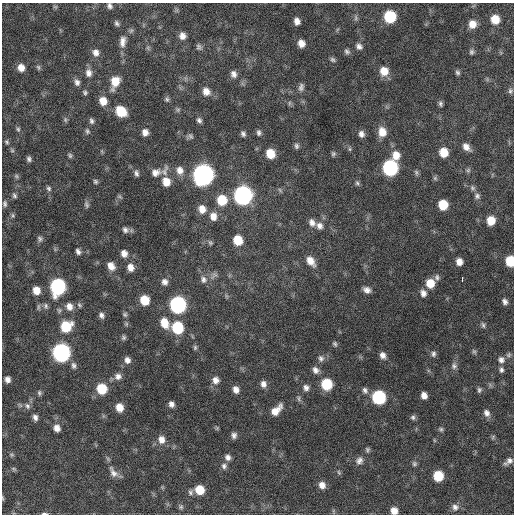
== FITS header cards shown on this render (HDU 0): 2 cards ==
NAXIS1  =                  512 / Axis length
NAXIS2  =                  512 / Axis length

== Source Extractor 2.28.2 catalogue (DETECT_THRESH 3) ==
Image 512 x 512 px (HDU 0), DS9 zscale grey, 1 PNG px = 1 image px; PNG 516 x 516 px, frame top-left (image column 1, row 512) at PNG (2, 3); no overlay
Background 341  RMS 20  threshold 58.6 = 3 sigma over >= 5 px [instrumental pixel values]
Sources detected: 185; all 185 listed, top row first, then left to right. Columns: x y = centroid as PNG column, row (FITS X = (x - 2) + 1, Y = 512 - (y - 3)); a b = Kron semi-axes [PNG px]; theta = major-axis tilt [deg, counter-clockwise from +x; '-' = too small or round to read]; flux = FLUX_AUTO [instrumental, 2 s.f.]
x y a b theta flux
110 6 7 6 - 4200
55 7 7 5 -29 1900
390 17 8 8 - 73000
356 18 9 5 -85 2900
495 19 8 7 - 23000
297 21 6 5 - 7800
117 23 8 6 -57 3300
472 24 8 8 - 14000
182 36 8 7 - 8300
123 41 16 8 85 10000
301 43 7 6 - 11000
359 46 8 6 -42 5200
199 47 7 6 - 3500
148 48 7 4 -72 2200
347 51 8 6 -48 3500
96 52 9 8 - 8000
471 52 7 6 - 3000
333 60 7 5 -43 2800
38 67 8 5 -71 2600
21 68 8 7 - 11000
384 71 9 8 - 18000
458 72 6 5 - 2900
89 73 11 8 -84 7900
234 74 9 7 -77 6400
77 82 9 6 -72 5200
115 82 12 8 71 23000
301 87 10 7 83 4700
510 91 7 6 - 3000
85 92 6 5 - 2600
206 92 10 9 - 11000
167 99 7 6 - 3100
103 101 8 8 - 16000
289 103 7 4 90 2200
440 104 7 5 -78 3100
178 110 7 5 46 2400
121 111 9 7 -45 39000
65 120 7 5 -71 2400
199 120 7 6 - 3800
91 121 8 5 -71 3500
18 129 6 5 - 2500
87 131 7 5 -66 2800
145 132 7 6 - 7900
382 132 11 9 -81 17000
259 133 8 6 -89 3800
243 134 6 5 - 3800
361 134 7 6 - 6000
190 136 8 6 11 3300
7 142 6 5 - 2300
296 146 8 6 -75 3500
466 147 10 6 -47 8700
350 149 5 5 - 2000
12 150 6 5 - 1900
444 152 8 7 - 24000
270 154 8 7 - 25000
333 154 7 6 - 2700
70 155 7 5 -57 2500
396 155 11 9 -86 16000
29 159 5 4 - 3300
390 168 9 8 - 240000
180 170 10 9 - 10000
468 170 7 5 68 2500
165 171 16 7 73 6700
416 172 8 5 -75 2900
136 173 8 5 -78 3900
156 173 12 9 19 8500
203 175 10 9 - 890000
16 176 6 5 - 2100
435 178 6 6 - 2400
95 182 6 5 - 2500
166 182 9 7 -65 17000
357 183 7 6 - 2800
49 188 7 6 - 2900
473 188 8 6 -34 3500
280 190 7 4 -46 2100
14 195 7 5 -64 2800
243 195 10 9 - 510000
119 196 7 4 -31 1800
477 196 8 8 - 4300
222 200 10 9 - 37000
5 204 8 5 -83 3200
86 205 9 6 -79 3300
443 205 8 7 - 32000
202 209 10 9 - 13000
13 215 7 4 -71 2100
213 216 10 8 -82 12000
491 221 8 7 - 21000
312 223 10 7 -60 7500
320 226 10 8 -48 7400
125 230 8 7 - 4900
40 239 7 7 - 3300
238 240 8 7 - 29000
210 243 8 5 -48 2500
78 251 6 4 -61 4300
124 253 8 7 - 7900
310 261 12 7 -56 14000
510 261 8 6 -84 41000
459 262 6 6 - 9600
111 266 10 8 -58 11000
130 267 9 8 - 10000
214 275 13 6 47 4900
437 277 8 6 -79 3600
203 279 10 9 - 6600
462 279 4 2 - 5900
165 282 8 8 - 6500
430 283 8 8 - 22000
58 287 10 8 85 240000
36 290 7 6 - 15000
367 290 8 6 -24 7000
423 293 8 7 - 6700
226 296 7 4 -71 1900
144 300 8 7 - 31000
505 301 6 5 - 4400
79 305 7 5 -41 2500
178 305 9 8 - 320000
46 306 8 7 - 3700
69 306 9 8 - 9600
38 307 10 4 85 2500
125 314 6 6 - 2500
101 315 7 6 - 4700
164 323 12 8 -66 21000
483 325 8 5 -74 2800
66 326 10 9 - 44000
177 328 9 8 - 74000
123 337 6 5 - 2800
335 344 7 5 -62 2700
195 347 7 5 90 2500
474 351 8 5 -62 2400
61 353 9 9 - 430000
433 354 8 6 86 3800
383 355 8 6 -65 6800
508 355 8 6 35 2900
321 358 9 8 - 5100
127 360 8 7 - 6500
501 360 9 9 - 6500
74 365 10 7 -76 4800
454 366 9 8 - 4800
316 370 9 7 -49 6500
501 370 7 6 - 3700
118 376 9 8 - 7000
7 379 6 5 - 6100
215 380 9 8 - 8500
263 384 9 7 -79 6800
327 384 8 8 - 53000
306 388 8 7 - 5500
102 389 9 8 - 42000
236 390 8 6 -63 7800
365 390 9 7 -64 4600
479 390 7 5 83 2900
39 393 7 6 - 2700
424 395 6 5 - 8300
379 397 8 8 - 150000
299 399 9 5 -78 2900
171 404 7 6 - 5700
27 406 9 7 -72 5000
119 407 8 7 - 15000
276 410 14 7 45 15000
487 413 9 7 -62 6000
35 417 7 5 -75 5200
413 417 6 6 - 3200
57 428 8 7 - 8800
217 428 5 5 - 1800
441 429 6 6 - 2400
234 435 7 6 - 4900
493 437 7 3 54 1600
161 440 11 9 -81 11000
434 440 6 3 -72 1300
367 450 6 5 - 2500
11 455 7 5 -20 2100
228 457 7 7 - 5600
359 461 10 8 51 6300
508 461 11 5 37 5900
414 464 7 6 - 2700
224 466 8 7 - 4500
14 469 8 4 -36 1700
113 472 18 9 -57 9600
339 472 7 4 -70 1900
438 476 7 7 - 40000
322 485 8 7 - 9100
200 490 8 7 - 27000
191 492 8 7 - 4000
3 498 7 3 -81 1400
181 507 6 6 - 2700
455 507 9 9 - 6100
394 511 6 6 - 11000
44 514 8 3 0 2500
At the frame edge (FLAGS 8, measured only in part): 5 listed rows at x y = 110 6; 510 261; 3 498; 394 511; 44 514